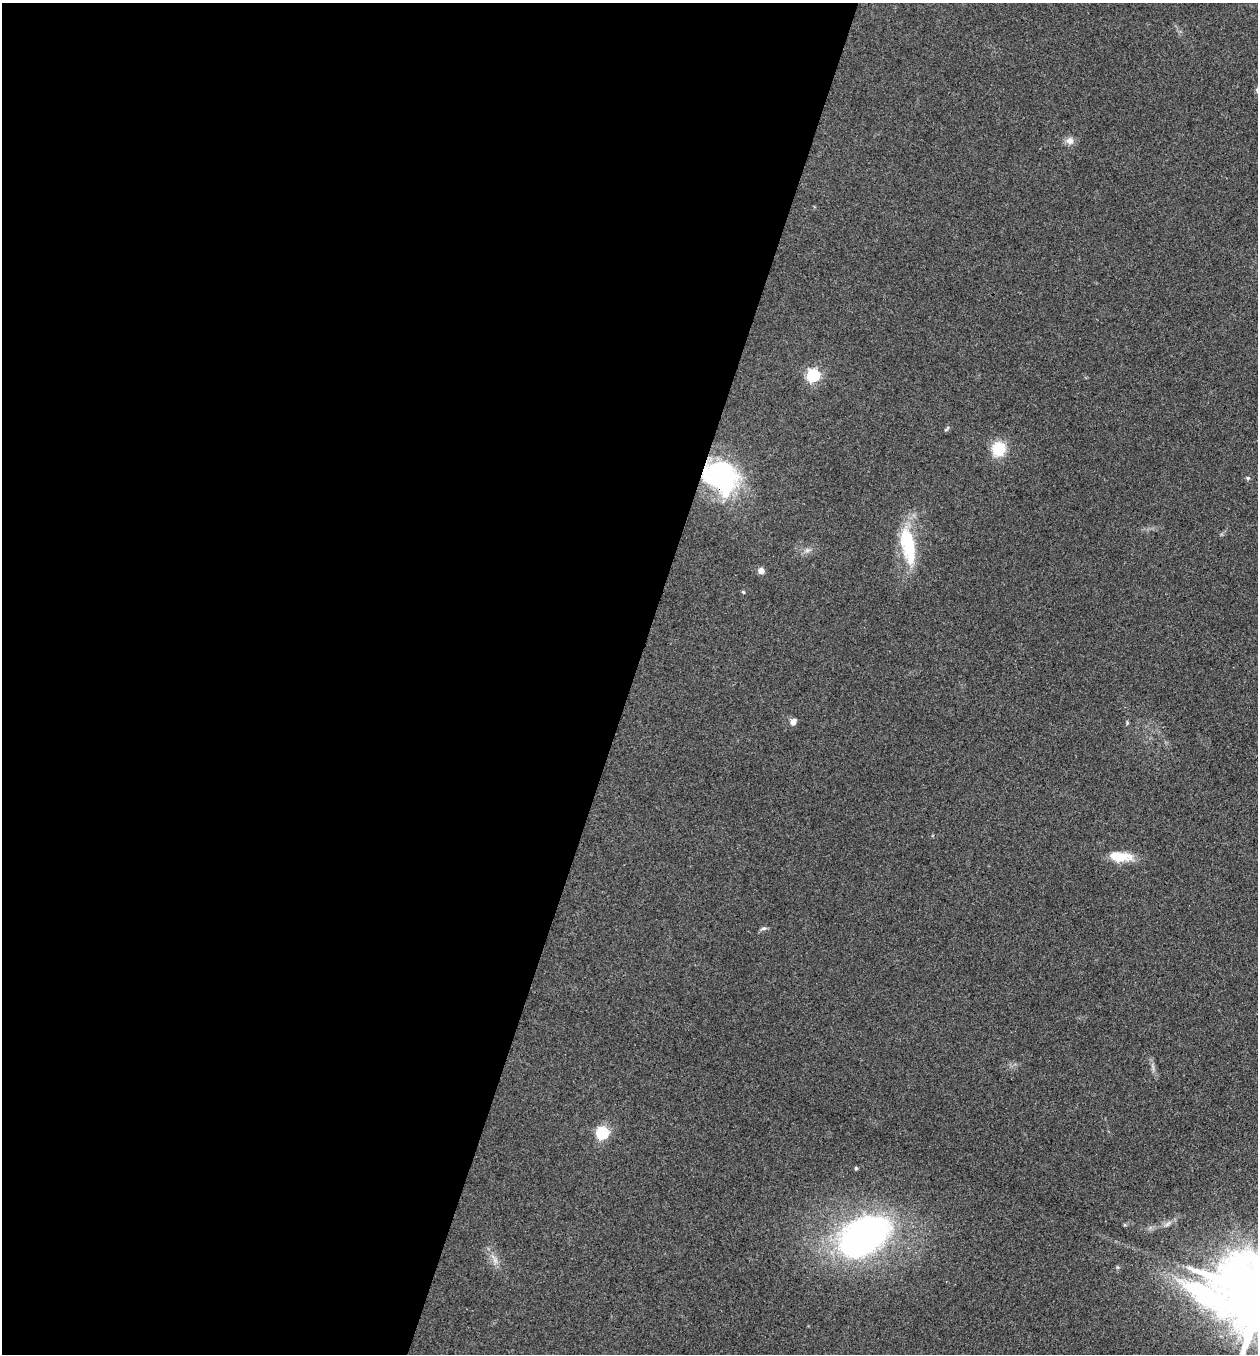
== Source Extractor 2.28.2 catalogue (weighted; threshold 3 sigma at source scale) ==
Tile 5 of 4 x 4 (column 1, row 2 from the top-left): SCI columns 135-1390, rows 2704-4055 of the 5422 x 5408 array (HDU 1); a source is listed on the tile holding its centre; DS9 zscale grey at full resolution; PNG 1260 x 1356 px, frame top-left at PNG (2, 3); no overlay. Shown black and unused: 50% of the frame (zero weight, under 3 of 4 exposures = <1% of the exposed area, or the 3 px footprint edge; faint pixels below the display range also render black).
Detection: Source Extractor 2.28.2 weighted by HDU 2 'WHT'; one run over the whole footprint, this tile lists its part. Background 0.265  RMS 0.0092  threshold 0.0415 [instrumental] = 3 sigma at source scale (4.5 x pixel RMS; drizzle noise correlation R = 1.50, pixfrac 1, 0.05/0.05 arcsec/px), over >= 5 px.
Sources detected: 18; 1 too faint to see at this stretch — not listed; the other 17 listed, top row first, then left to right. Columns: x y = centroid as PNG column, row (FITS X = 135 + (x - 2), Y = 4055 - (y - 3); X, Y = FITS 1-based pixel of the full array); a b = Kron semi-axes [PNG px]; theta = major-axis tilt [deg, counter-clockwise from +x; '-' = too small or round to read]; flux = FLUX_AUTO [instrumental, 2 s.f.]
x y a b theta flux
1070 141 10 10 - 5.4
813 375 6 6 - 160
947 429 10 3 41 1.4
998 449 16 14 78 26
721 477 39 31 -38 130
1248 478 5 5 - 1.5
908 546 50 16 -78 50
807 550 8 6 7 3.1
761 571 4 4 - 12
743 592 5 4 - 1
793 722 8 7 - 4.4
1120 857 27 11 -4 22
764 928 7 5 1 2.1
602 1133 6 6 - 150
856 1168 4 4 - 1.3
1167 1224 10 4 34 2.8
864 1236 58 36 32 290
Overlapping masked pixels (flux is a lower limit): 1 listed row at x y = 721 477